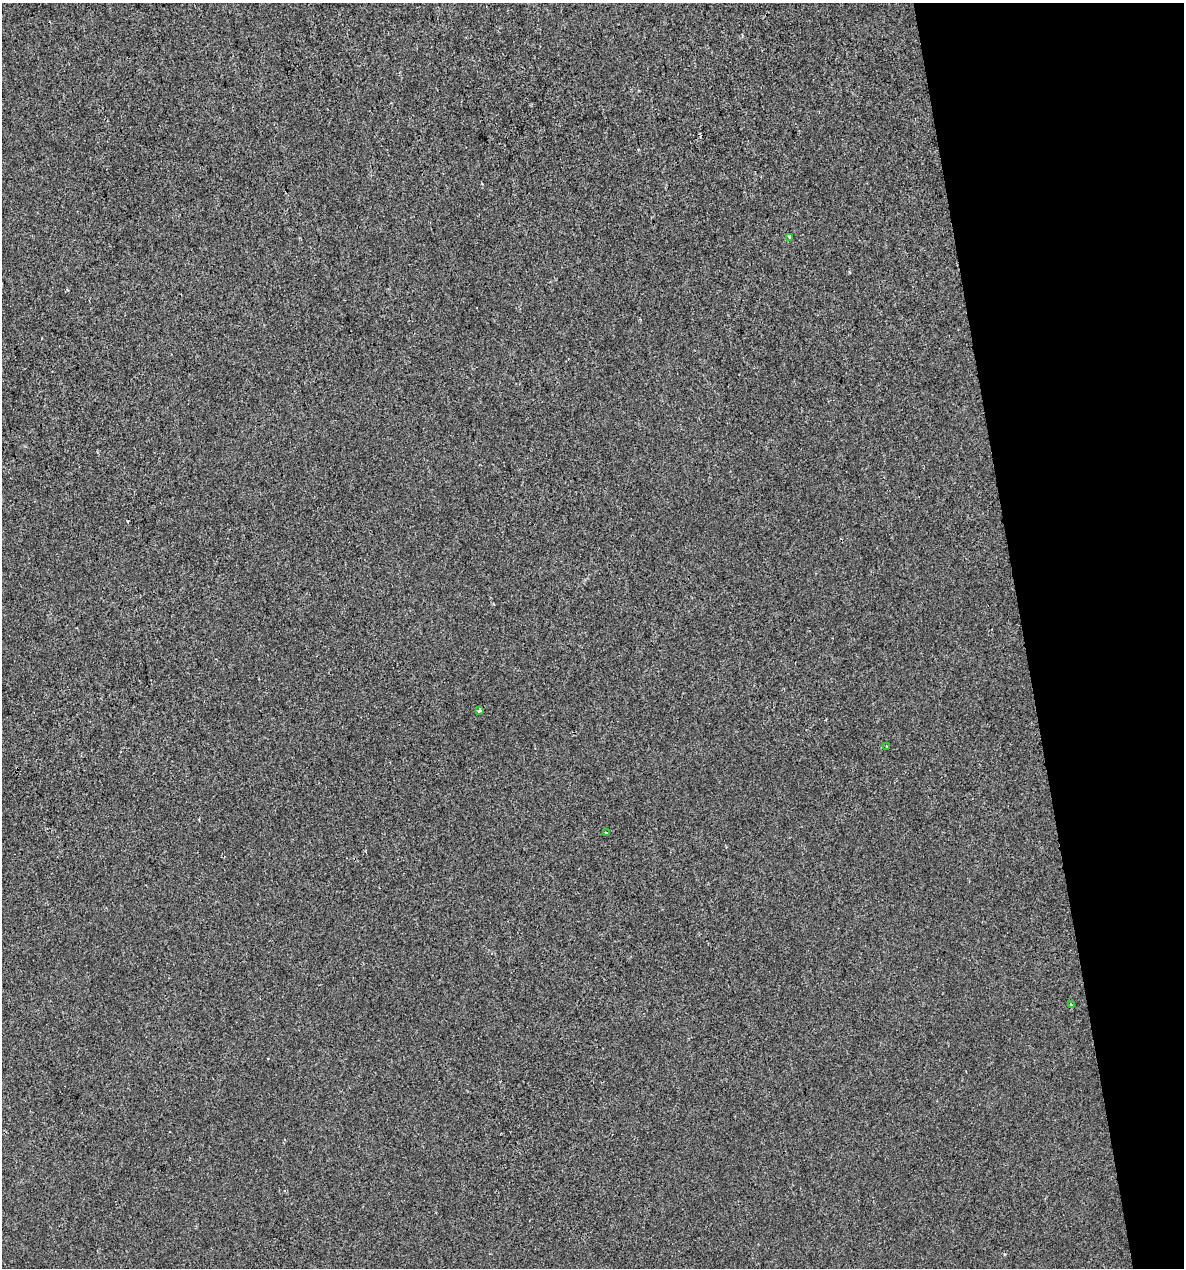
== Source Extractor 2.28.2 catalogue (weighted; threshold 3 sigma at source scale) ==
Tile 12 of 4 x 4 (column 4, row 3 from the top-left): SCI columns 3585-4766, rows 1267-2532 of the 4854 x 5064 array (HDU 1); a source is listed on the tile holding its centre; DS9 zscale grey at full resolution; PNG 1186 x 1270 px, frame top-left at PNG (2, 3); each listed source drawn as its Kron ellipse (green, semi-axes under 4 px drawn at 4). Shown black and unused: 14% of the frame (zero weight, under 2 of 3 exposures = <1% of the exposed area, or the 3 px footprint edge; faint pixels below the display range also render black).
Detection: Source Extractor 2.28.2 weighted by HDU 2 'WHT'; one run over the whole footprint, this tile lists its part. Background -3.12e-04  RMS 0.0042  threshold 0.0188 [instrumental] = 3 sigma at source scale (4.5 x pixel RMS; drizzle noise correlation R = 1.50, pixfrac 1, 0.0396/0.0396 arcsec/px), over >= 5 px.
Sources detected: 5; all 5 listed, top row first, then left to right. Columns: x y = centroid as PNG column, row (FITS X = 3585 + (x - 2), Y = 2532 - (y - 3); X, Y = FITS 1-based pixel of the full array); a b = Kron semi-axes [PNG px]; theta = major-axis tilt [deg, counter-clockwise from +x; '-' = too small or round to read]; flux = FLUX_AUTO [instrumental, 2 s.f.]
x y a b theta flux
790 237 4 3 - 2.3
479 711 4 3 - 1.1
886 747 3 3 - 0.49
606 833 3 3 - 1.3
1071 1005 3 3 - 0.51